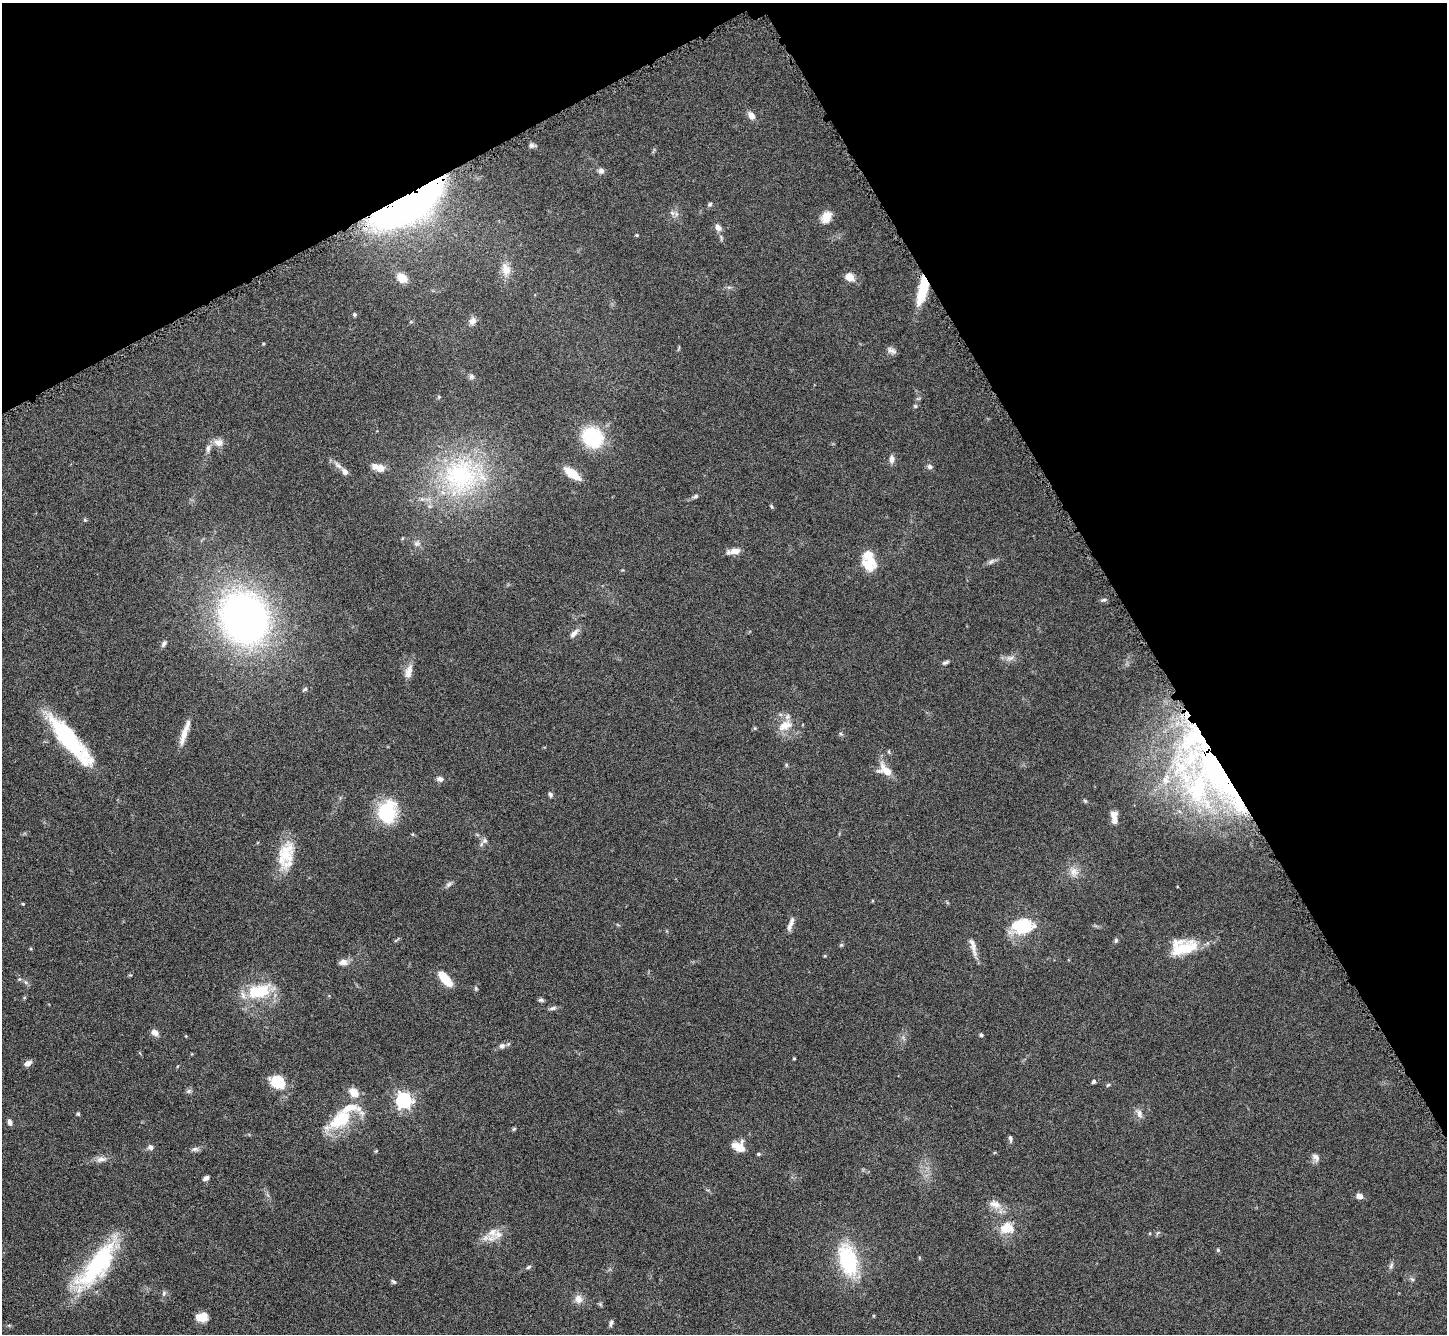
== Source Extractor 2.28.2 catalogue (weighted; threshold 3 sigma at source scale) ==
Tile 3 of 4 x 4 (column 3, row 1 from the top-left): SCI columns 2905-4349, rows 4298-5629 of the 5805 x 5795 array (HDU 1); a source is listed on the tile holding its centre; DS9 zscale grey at full resolution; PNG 1449 x 1336 px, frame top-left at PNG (2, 3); no overlay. Shown black and unused: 28% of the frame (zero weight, under 8 of 16 exposures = <1% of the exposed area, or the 3 px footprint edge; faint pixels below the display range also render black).
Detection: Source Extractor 2.28.2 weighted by HDU 2 'WHT'; one run over the whole footprint, this tile lists its part. Background 0.0645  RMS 0.003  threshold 0.0124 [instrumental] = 3 sigma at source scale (4.09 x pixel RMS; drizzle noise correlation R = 1.36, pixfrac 0.8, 0.05/0.05 arcsec/px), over >= 5 px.
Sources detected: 118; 1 inside a brighter object's white glare — not listed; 10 inside a brighter listed object's ellipse — not listed separately; the other 107 listed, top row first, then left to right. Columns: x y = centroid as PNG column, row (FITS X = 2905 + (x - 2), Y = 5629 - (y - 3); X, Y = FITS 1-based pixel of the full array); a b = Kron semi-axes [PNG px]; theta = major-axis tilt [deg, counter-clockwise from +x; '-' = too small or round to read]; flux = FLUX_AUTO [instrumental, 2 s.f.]
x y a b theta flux
751 116 9 7 -54 1.8
531 145 8 6 12 0.78
601 171 7 6 - 0.95
408 203 51 19 31 200
710 204 6 5 - 0.51
672 213 8 5 -45 0.72
826 217 12 9 69 3.6
718 227 9 6 -55 1.3
506 269 15 12 -68 2.9
849 277 9 8 - 2.7
402 278 12 8 -42 3.5
923 289 29 9 77 10
354 315 5 5 - 0.41
472 321 9 8 - 1.4
892 351 14 6 -22 0.97
471 376 7 6 - 0.7
915 406 5 4 - 0.38
593 437 14 12 -39 24
218 442 13 10 -4 2
891 459 11 6 90 1.1
338 465 13 5 -40 1.3
930 467 7 6 - 0.67
380 468 11 10 - 2
345 472 7 6 - 1.4
572 473 15 7 -37 6.6
461 476 52 49 -13 42
695 496 6 5 - 0.49
771 506 6 3 -70 0.34
85 520 5 4 - 0.3
417 543 7 6 - 0.76
734 551 15 6 9 2.3
869 561 25 14 -77 6.6
991 562 9 5 44 0.7
1104 600 8 5 25 0.52
244 618 39 34 -61 150
574 633 14 6 46 1.3
164 644 8 5 61 0.74
1011 658 10 6 26 1.1
945 663 10 4 25 0.57
409 671 20 9 74 2.2
305 689 6 4 30 0.49
785 725 20 12 22 4
185 732 37 6 72 3.3
70 740 64 15 -49 28
1214 765 76 39 -78 76
885 770 20 12 -34 3.7
440 779 9 6 -11 0.9
1165 780 10 8 -58 1.5
550 794 7 5 -60 0.56
1085 801 6 4 -44 0.35
387 812 25 19 78 15
1114 814 8 7 - 1.5
485 840 7 7 - 0.8
285 852 30 21 77 8.5
1074 872 12 10 -75 2.1
449 884 9 4 36 0.69
23 904 4 3 - 0.25
790 926 16 6 71 1.4
1022 926 21 14 4 14
1116 940 6 5 - 0.5
841 945 6 4 43 0.35
973 947 28 6 -76 2.1
1184 948 35 15 18 9.8
343 962 9 7 4 1.6
445 979 17 7 -48 7
25 982 6 4 -70 0.47
259 991 29 15 14 12
541 1000 7 5 0 0.53
553 1008 9 5 18 0.66
154 1032 8 6 -47 1.7
981 1035 4 4 - 0.6
502 1046 8 7 - 0.95
794 1059 3 3 - 0.31
28 1063 9 6 30 1.3
277 1082 14 12 -30 8.1
1094 1082 4 4 - 0.58
1108 1085 7 3 36 0.32
189 1091 7 4 89 0.53
354 1092 12 9 -43 2.9
403 1100 6 6 - 84
1139 1113 12 7 -78 1.4
78 1114 5 5 - 0.38
340 1120 35 19 35 12
10 1122 7 4 -69 1
514 1129 6 4 70 0.32
1010 1138 8 5 -83 0.64
151 1147 8 6 -27 0.97
739 1147 13 10 -26 3.8
195 1149 11 5 17 0.84
758 1154 5 4 - 0.34
1316 1157 12 7 -43 1.1
101 1159 14 6 3 1.5
206 1178 7 4 29 1.1
1359 1196 6 6 - 1.5
995 1204 17 10 -22 2.6
1006 1228 12 10 11 5.8
493 1232 14 12 27 3.4
1218 1250 5 4 - 0.36
849 1260 32 18 -74 22
97 1265 62 22 52 31
1391 1265 9 5 64 0.67
528 1267 7 4 28 0.46
393 1282 8 4 -38 0.44
164 1293 6 4 72 0.44
578 1299 10 9 - 2
202 1317 13 9 3 3
611 1323 8 4 74 0.67
Overlapping masked pixels (flux is a lower limit): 3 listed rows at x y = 408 203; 923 289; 1214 765